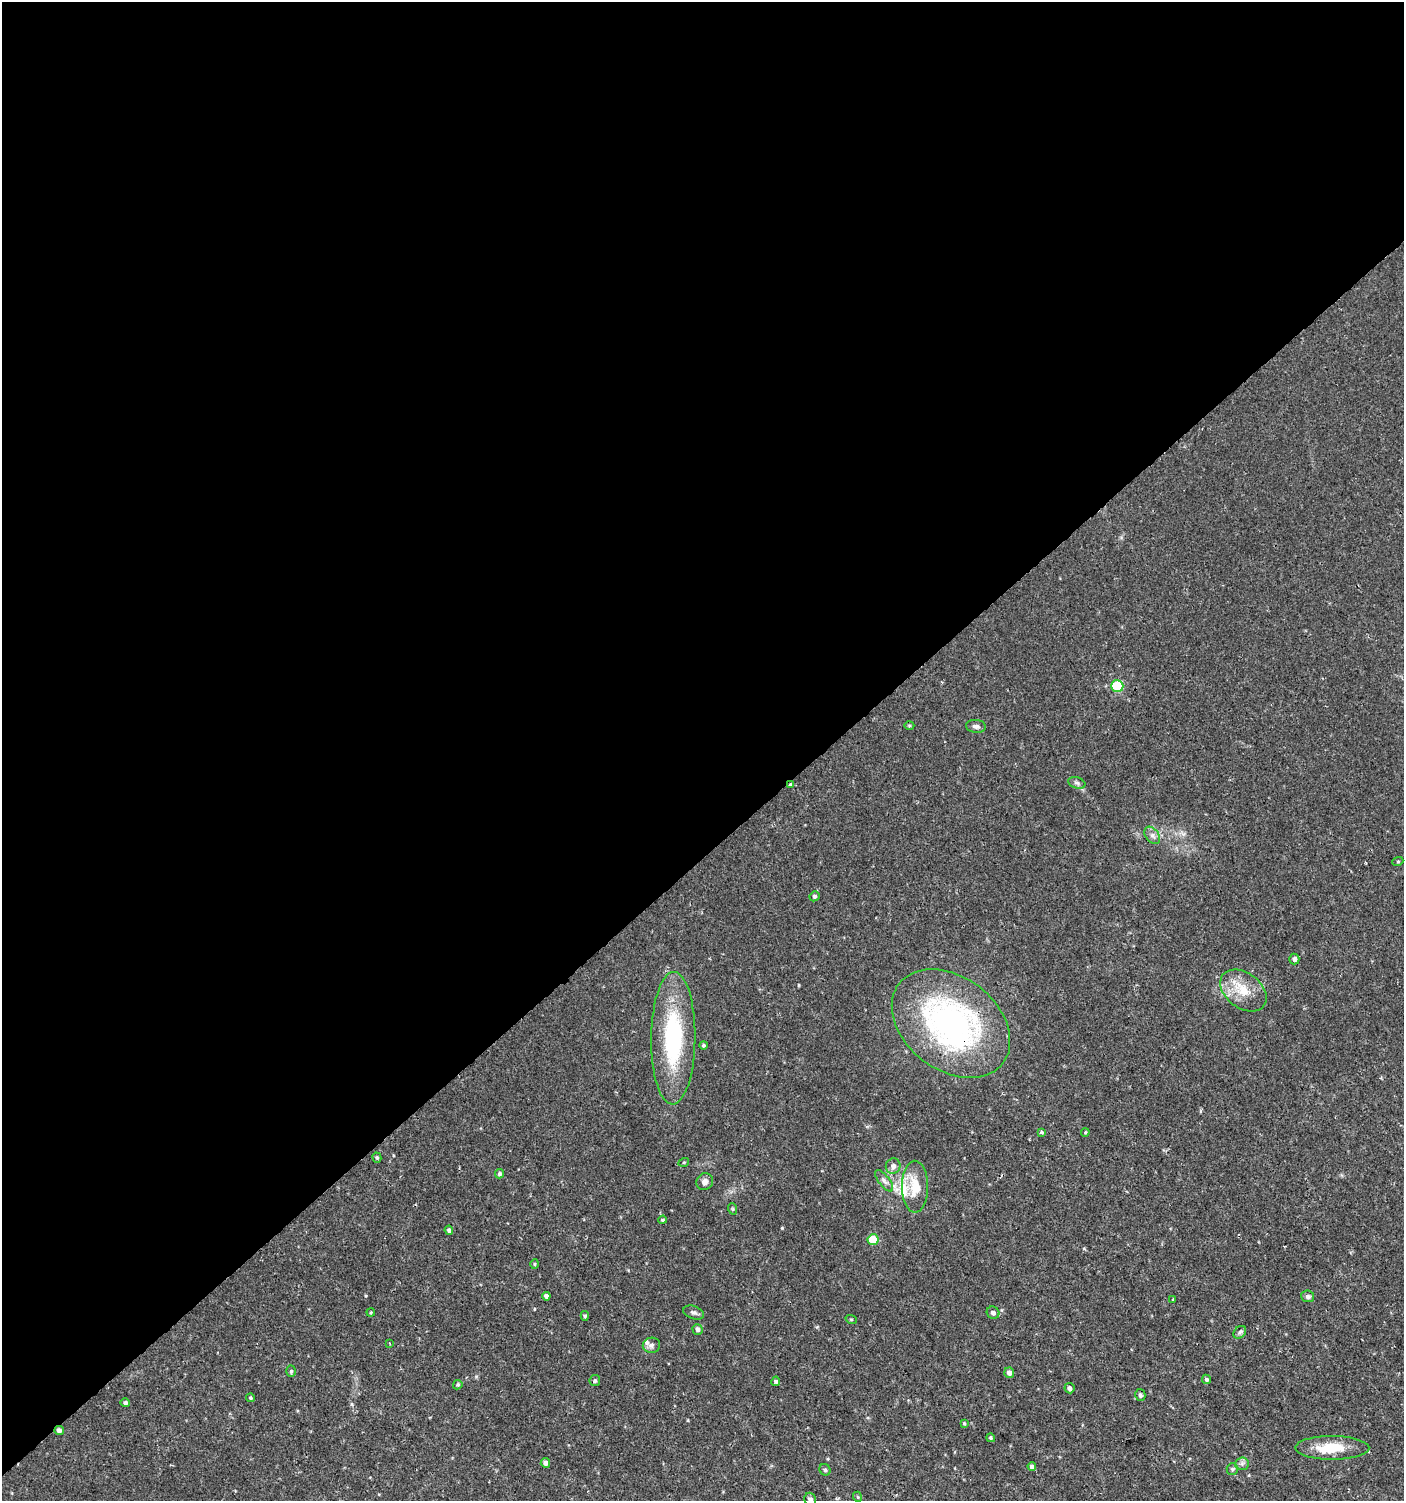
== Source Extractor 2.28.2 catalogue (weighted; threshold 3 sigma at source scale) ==
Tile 2 of 4 x 4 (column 2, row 1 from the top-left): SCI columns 1605-3006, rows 4497-5995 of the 5950 x 5999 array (HDU 1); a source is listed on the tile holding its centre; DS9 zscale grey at full resolution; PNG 1406 x 1503 px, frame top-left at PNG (2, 2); each listed source drawn as its Kron ellipse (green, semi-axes under 4 px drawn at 4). Shown black and unused: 57% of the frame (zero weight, under 2 of 3 exposures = <1% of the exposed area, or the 3 px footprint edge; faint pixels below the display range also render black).
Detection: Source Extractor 2.28.2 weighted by HDU 2 'WHT'; one run over the whole footprint, this tile lists its part. Background 0.0134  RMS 0.0026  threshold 0.0116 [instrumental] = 3 sigma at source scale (4.5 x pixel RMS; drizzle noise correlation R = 1.50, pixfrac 1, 0.0396/0.0396 arcsec/px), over >= 5 px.
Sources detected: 65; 1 cosmic-ray / hot-pixel residue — neither listed nor drawn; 4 inside a brighter listed object's ellipse — not listed separately; the other 60 listed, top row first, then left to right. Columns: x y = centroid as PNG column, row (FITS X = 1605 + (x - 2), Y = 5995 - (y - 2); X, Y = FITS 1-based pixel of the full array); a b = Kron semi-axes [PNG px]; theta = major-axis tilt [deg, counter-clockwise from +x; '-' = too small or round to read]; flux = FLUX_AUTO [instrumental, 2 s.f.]
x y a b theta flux
1117 686 6 6 - 11
909 725 5 3 - 0.27
976 726 10 6 -5 0.78
1077 783 9 5 -18 0.66
791 784 3 3 - 0.98
1152 835 10 6 -52 1.1
1398 861 5 3 - 0.27
814 896 5 4 - 0.5
1294 959 5 5 - 0.77
1243 990 26 17 -37 6.4
951 1024 65 46 -38 70
673 1038 66 22 89 29
703 1045 4 4 - 0.36
1041 1132 4 3 - 0.35
1085 1132 4 4 - 0.25
377 1158 5 4 - 0.39
684 1162 5 3 - 0.24
893 1166 8 7 - 1.1
499 1174 4 4 - 0.45
884 1181 13 5 -52 1.1
705 1182 9 8 - 1.1
915 1187 26 13 -90 6.1
733 1209 6 3 -71 0.28
663 1220 4 3 - 0.32
449 1230 5 4 - 0.77
873 1240 5 5 - 7.2
534 1264 5 3 - 0.27
546 1296 4 4 - 0.85
1308 1296 6 6 - 0.77
1173 1299 3 2 - 0.22
371 1312 4 3 - 0.25
694 1313 11 6 -20 0.8
993 1313 6 6 - 0.85
585 1316 5 4 - 0.39
851 1319 6 3 -19 0.26
698 1329 5 5 - 0.8
1240 1332 7 5 45 0.53
390 1343 3 2 - 0.21
651 1345 8 7 - 0.96
291 1371 6 4 87 0.39
1009 1373 5 5 - 1
1207 1379 5 4 - 0.5
595 1381 5 5 - 0.51
776 1381 5 4 - 0.43
458 1385 5 4 - 0.46
1069 1388 5 5 - 0.75
1140 1395 6 5 - 0.61
250 1398 4 4 - 0.35
125 1403 5 4 - 0.56
964 1423 4 4 - 0.26
59 1430 5 4 - 0.84
991 1438 4 4 - 0.45
1332 1448 37 12 0 7.6
545 1463 5 4 - 0.94
1242 1464 7 6 - 0.72
1032 1467 4 4 - 0.85
1232 1469 6 5 - 0.43
825 1470 6 5 - 0.45
858 1497 5 3 - 0.22
810 1499 6 5 - 0.82
Overlapping masked pixels (flux is a lower limit): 3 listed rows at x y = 791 784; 951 1024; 59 1430
Isophote crosses this tile's border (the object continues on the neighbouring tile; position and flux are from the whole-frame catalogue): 1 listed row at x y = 810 1499
Unlisted compact peaks at least as high as the median listed source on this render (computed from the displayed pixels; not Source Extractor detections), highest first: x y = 782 1228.